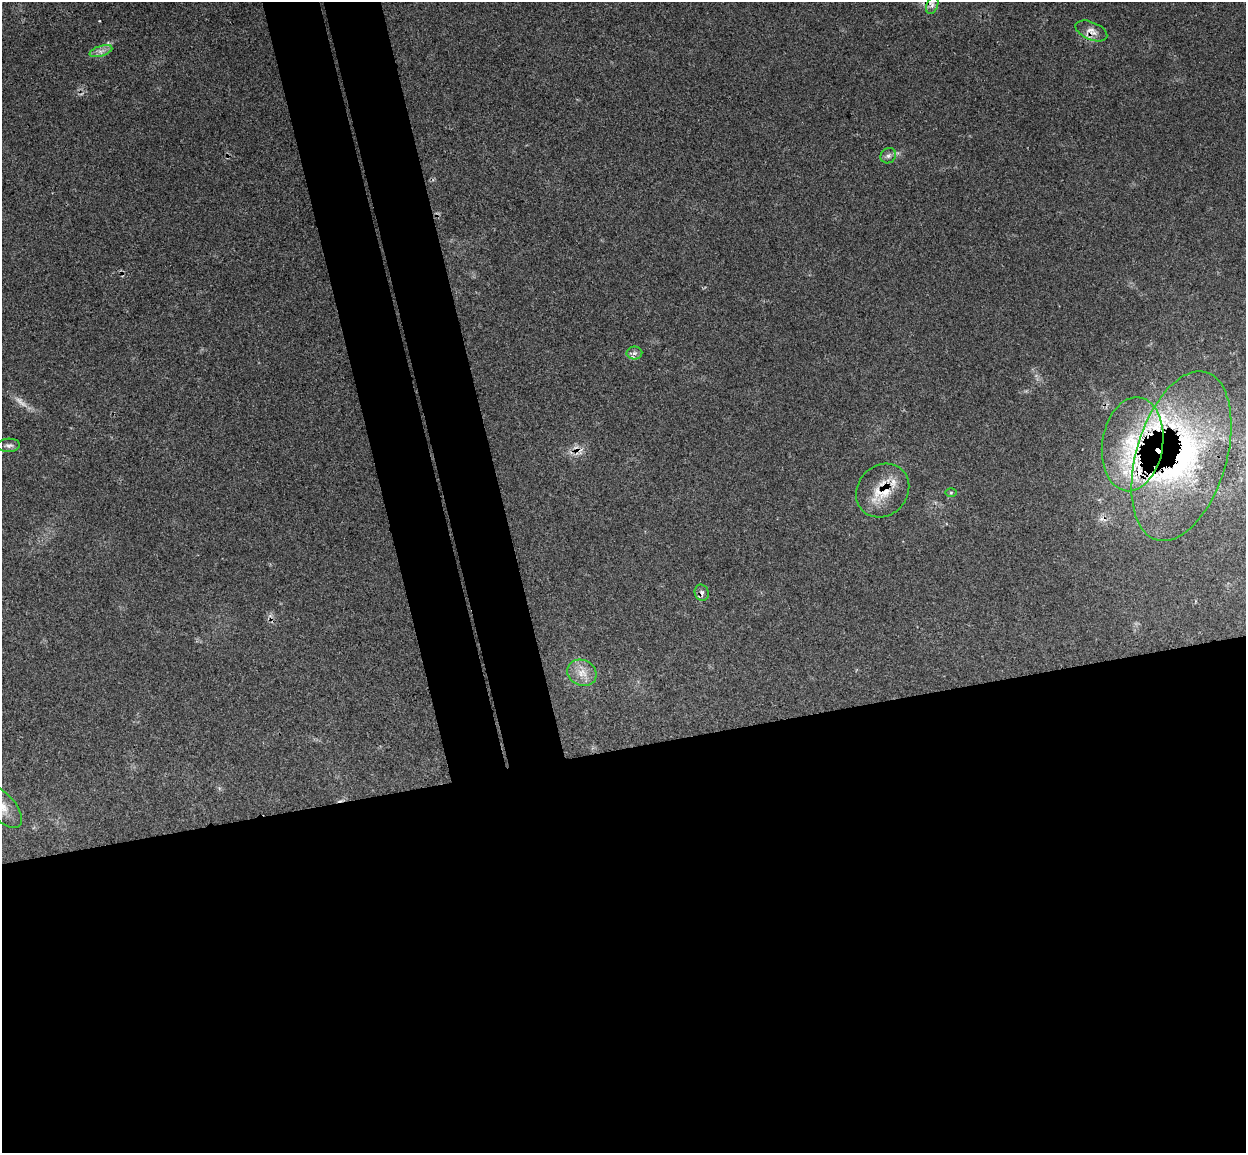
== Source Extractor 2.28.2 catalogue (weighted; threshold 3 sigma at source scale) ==
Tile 15 of 4 x 4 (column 3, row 4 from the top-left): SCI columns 2543-3786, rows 154-1304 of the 5085 x 5029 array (HDU 1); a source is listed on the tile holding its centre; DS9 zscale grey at full resolution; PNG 1248 x 1155 px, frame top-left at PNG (2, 2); each listed source drawn as its Kron ellipse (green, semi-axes under 4 px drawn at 4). Shown black and unused: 41% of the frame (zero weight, under 3 of 4 exposures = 6% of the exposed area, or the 3 px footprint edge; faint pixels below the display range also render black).
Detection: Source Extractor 2.28.2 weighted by HDU 2 'WHT'; one run over the whole footprint, this tile lists its part. Background 0.0737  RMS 0.0077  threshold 0.0345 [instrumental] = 3 sigma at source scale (4.5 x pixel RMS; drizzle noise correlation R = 1.50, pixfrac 1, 0.05/0.05 arcsec/px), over >= 5 px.
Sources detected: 21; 1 too faint to see at this stretch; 1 inside a brighter object's white glare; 2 cosmic-ray / hot-pixel residue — neither listed nor drawn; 4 inside a brighter listed object's ellipse — not listed separately; the other 13 listed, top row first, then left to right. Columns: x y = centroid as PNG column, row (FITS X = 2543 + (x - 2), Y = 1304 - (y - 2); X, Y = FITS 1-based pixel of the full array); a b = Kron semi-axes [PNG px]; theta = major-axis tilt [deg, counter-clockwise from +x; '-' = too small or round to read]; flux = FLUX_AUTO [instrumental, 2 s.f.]
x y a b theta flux
932 5 9 5 70 3
1091 31 17 9 -23 6.1
101 51 12 5 17 3.5
888 156 8 7 - 2.5
634 353 8 6 1 2.6
1133 444 47 30 81 77
9 445 11 6 3 2.9
1181 456 87 45 73 180
883 491 28 25 47 25
951 493 6 4 1 0.92
702 593 8 7 - 2.9
582 673 15 12 -26 9
2 807 26 13 -48 14
Overlapping masked pixels (flux is a lower limit): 5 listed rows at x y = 1091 31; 1133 444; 1181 456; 883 491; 702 593
Isophote crosses this tile's border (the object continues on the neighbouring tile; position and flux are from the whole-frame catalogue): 1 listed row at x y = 2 807